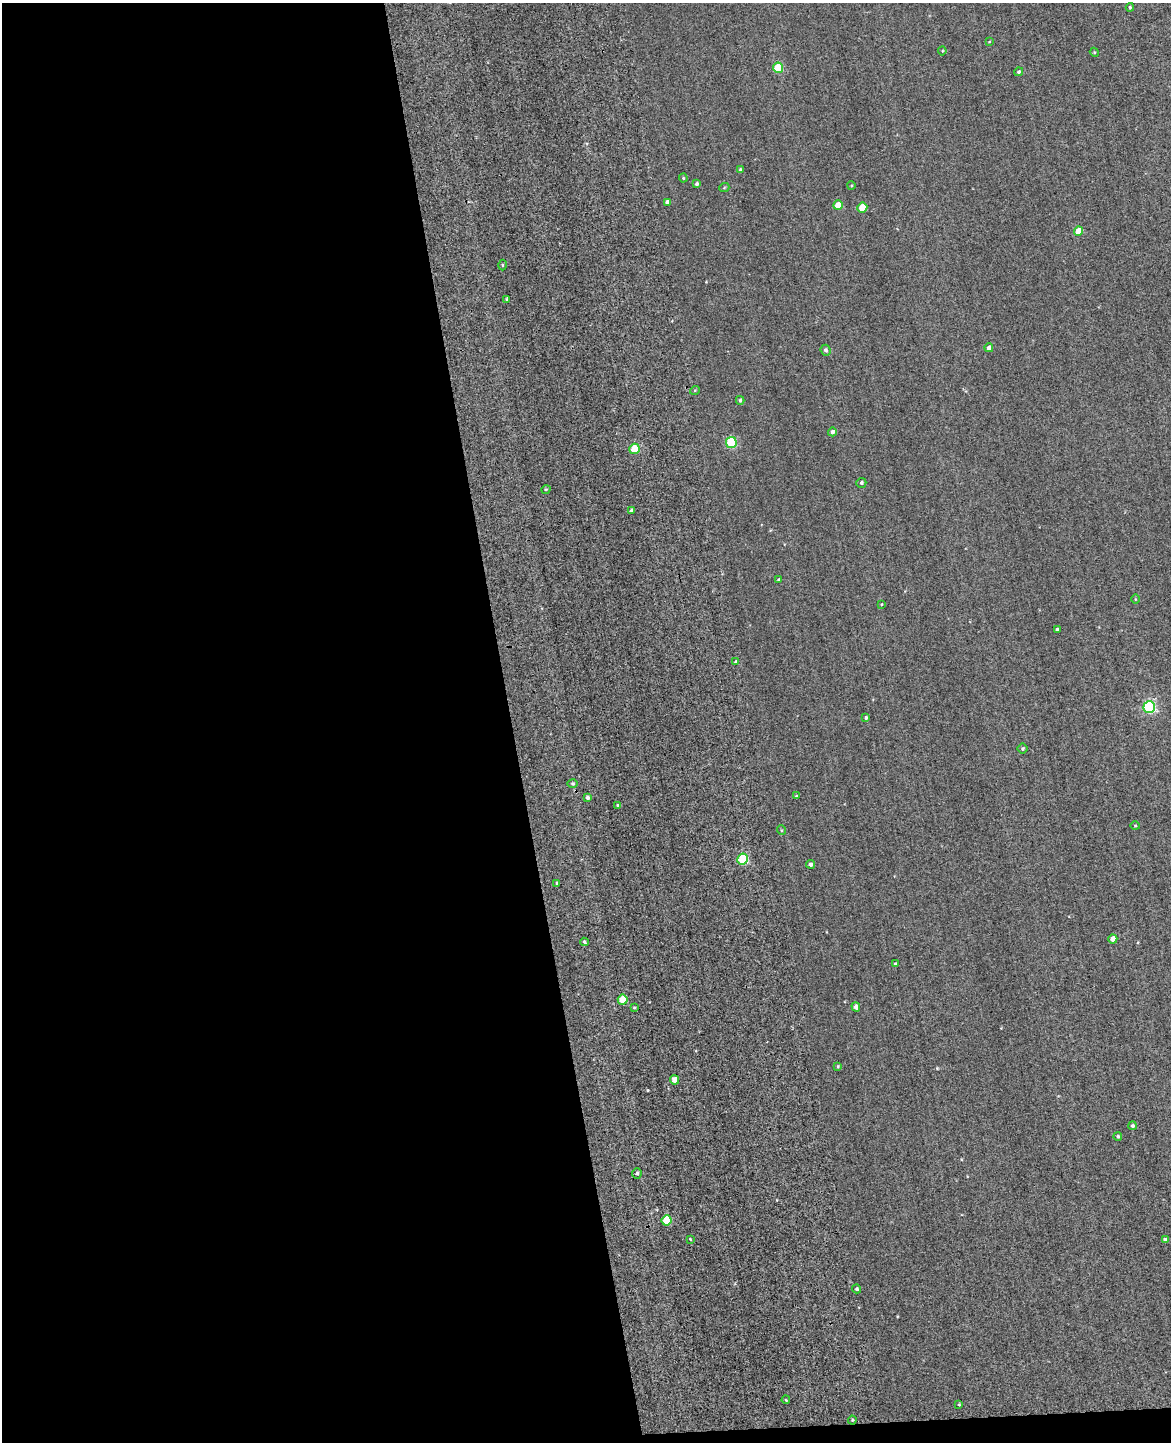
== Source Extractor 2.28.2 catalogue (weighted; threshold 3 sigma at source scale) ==
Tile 9 of 4 x 3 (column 1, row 3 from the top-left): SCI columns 42-1210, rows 477-1916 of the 4981 x 4952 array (HDU 1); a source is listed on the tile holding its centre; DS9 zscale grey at full resolution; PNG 1173 x 1444 px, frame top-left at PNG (2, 3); each listed source drawn as its Kron ellipse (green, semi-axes under 4 px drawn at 4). Shown black and unused: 44% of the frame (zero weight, under 2 of 3 exposures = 12% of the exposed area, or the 3 px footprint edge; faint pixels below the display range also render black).
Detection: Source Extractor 2.28.2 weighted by HDU 2 'WHT'; one run over the whole footprint, this tile lists its part. Background 0.58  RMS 3.4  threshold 15.2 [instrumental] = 3 sigma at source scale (4.5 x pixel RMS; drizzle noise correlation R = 1.50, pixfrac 1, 0.05/0.05 arcsec/px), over >= 5 px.
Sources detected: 62; all 62 listed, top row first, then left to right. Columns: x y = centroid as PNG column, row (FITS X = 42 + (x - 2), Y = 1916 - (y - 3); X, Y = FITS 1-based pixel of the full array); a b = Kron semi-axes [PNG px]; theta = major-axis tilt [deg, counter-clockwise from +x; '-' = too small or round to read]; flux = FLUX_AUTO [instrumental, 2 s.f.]
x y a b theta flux
1130 7 4 3 - 430
989 42 4 2 - 250
942 51 4 4 - 340
1094 52 5 3 - 290
778 68 5 5 - 12000
1019 72 5 4 - 610
741 170 4 3 - 650
683 178 4 4 - 290
697 184 4 3 - 670
851 186 4 3 - 250
724 188 5 3 - 330
667 202 4 4 - 1200
838 205 5 4 - 4300
862 208 5 4 - 7600
1078 231 5 4 - 4600
502 265 5 3 - 310
507 299 4 3 - 410
989 348 4 4 - 2100
826 350 5 5 - 790
695 390 5 3 - 270
740 400 4 3 - 470
832 432 4 4 - 1200
731 443 5 5 - 23000
634 449 5 5 - 9300
861 483 5 5 - 620
546 489 5 3 - 290
631 510 4 3 - 600
779 580 4 4 - 560
1135 599 5 3 - 270
881 604 3 3 - 240
1057 629 3 3 - 430
735 662 4 3 - 580
1149 707 6 5 - 46000
866 718 3 3 - 580
1022 749 5 5 - 460
573 784 5 4 - 450
796 796 3 3 - 280
587 797 4 3 - 720
618 805 4 4 - 550
1135 826 4 4 - 340
781 830 5 3 - 290
743 859 5 5 - 21000
811 864 4 4 - 930
557 883 3 3 - 370
1113 939 4 4 - 3000
584 942 4 3 - 470
895 964 3 3 - 430
623 1000 5 5 - 9400
856 1007 5 4 - 1300
634 1008 4 3 - 320
838 1066 4 3 - 370
675 1080 4 4 - 3200
1132 1126 4 4 - 600
1118 1137 4 4 - 510
637 1173 5 4 - 680
667 1220 5 5 - 11000
690 1239 4 3 - 280
1165 1240 4 4 - 1100
857 1289 4 4 - 550
786 1400 4 3 - 300
959 1404 3 3 - 320
852 1420 4 4 - 340